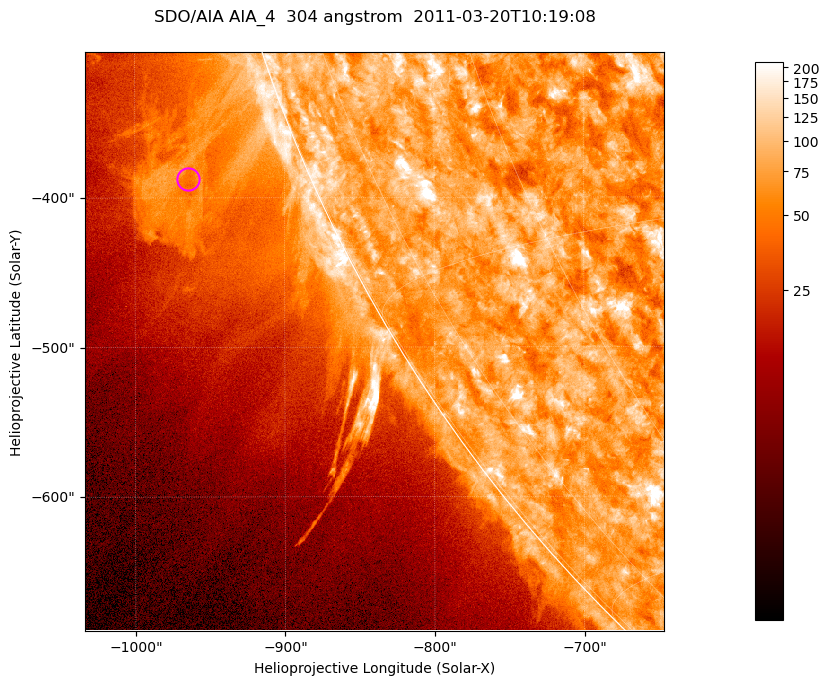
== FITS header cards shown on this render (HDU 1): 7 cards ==
TELESCOP= 'SDO/AIA '           / For AIA: SDO/AIA
INSTRUME= 'AIA_4   '           / For AIA: AIA_ATA1, AIA_ATA2, AIA_ATA3 or AIA_AT
WAVELNTH=                  304 / [angstrom] Wavelength
WAVEUNIT= 'angstrom'           / Wavelength unit: angstrom
DATE-OBS= '2011-03-20T10:19:08.123' / [ISO] Date when observation started; ISO 8
CTYPE1  = 'HPLN-TAN'           / CTYPE1; Typically HPLN
CTYPE2  = 'HPLT-TAN'           / CTYPE2; Typically HPLT

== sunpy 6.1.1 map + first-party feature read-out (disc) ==
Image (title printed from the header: SDO/AIA AIA_4  304 angstrom  2011-03-20T10:19:08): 645 x 645 px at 0.6 arcsec/px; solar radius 964 arcsec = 1606 px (partial field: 2.2% of the solar disc is inside the frame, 44% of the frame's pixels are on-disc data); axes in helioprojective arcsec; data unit not stated in the header (colour bar unlabelled)
Orientation: roll -0.132 deg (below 1 deg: not rotated)
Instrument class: DISC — disc imager (sunpy class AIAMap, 304 A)
Bright regions (active regions / flare kernels): reference = the on-disc median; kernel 5 px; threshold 5 sigma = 116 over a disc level ~74.2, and >= 1.15x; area >= 416 px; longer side >= 8 px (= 4.8 arcsec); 0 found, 0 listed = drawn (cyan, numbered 1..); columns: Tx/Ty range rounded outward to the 2 arcsec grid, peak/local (2 s.f.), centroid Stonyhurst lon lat
Off-limb structures (1.02-1.3 R_sun): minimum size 208 px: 6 found; the strongest spans PA ~110..115 deg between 1.02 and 1.2 R_sun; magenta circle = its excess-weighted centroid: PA ~110 deg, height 1.08 R_sun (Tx ~-964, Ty ~-388 arcsec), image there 2.1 x the reference